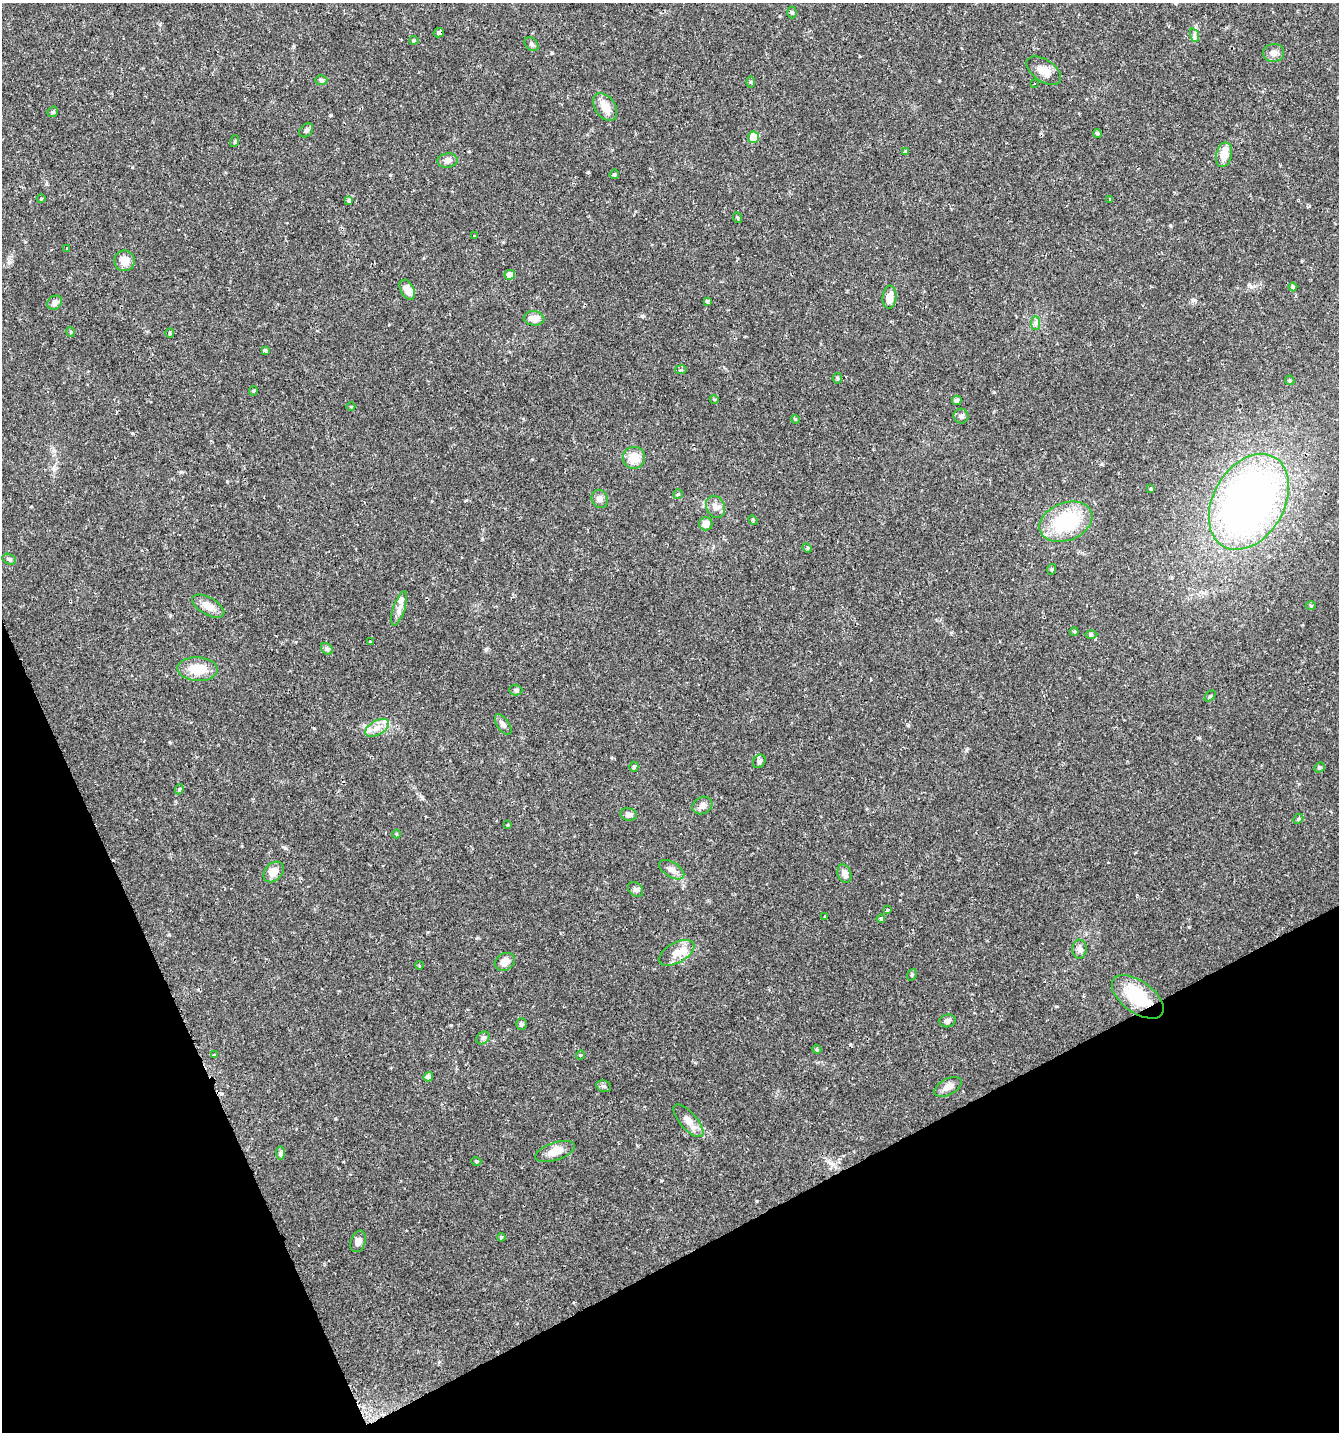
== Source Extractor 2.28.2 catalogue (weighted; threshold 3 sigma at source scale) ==
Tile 14 of 4 x 4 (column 2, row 4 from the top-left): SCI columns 1496-2832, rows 2-1431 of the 5606 x 5728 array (HDU 1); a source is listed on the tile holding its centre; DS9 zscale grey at full resolution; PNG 1341 x 1434 px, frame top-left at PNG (2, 3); each listed source drawn as its Kron ellipse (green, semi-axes under 4 px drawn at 4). Shown black and unused: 21% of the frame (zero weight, under 2 of 3 exposures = <1% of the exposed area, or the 3 px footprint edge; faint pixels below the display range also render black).
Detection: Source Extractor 2.28.2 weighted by HDU 2 'WHT'; one run over the whole footprint, this tile lists its part. Background 0.0336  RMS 0.0032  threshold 0.0143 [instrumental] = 3 sigma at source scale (4.5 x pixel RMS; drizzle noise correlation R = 1.50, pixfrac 1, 0.0396/0.0396 arcsec/px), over >= 5 px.
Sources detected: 110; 1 cosmic-ray / hot-pixel residue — neither listed nor drawn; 1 inside a brighter listed object's ellipse — not listed separately; the other 108 listed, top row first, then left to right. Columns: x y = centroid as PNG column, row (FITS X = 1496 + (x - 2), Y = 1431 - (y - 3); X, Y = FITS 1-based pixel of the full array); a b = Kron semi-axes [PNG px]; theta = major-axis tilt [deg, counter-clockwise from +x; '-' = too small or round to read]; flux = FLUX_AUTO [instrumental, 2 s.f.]
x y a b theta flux
792 12 6 5 - 0.57
439 33 5 4 - 0.8
1194 35 7 4 -71 0.66
414 40 4 4 - 0.39
532 44 8 5 -43 0.7
1274 53 10 9 - 1.6
1044 71 19 11 -34 3.6
321 80 6 5 - 0.53
750 82 5 3 - 0.36
1034 83 3 2 - 0.3
605 107 15 10 -55 4.1
53 112 6 5 - 0.42
306 130 8 6 46 0.74
1097 133 4 4 - 0.54
753 137 5 5 - 5.4
235 141 6 3 72 0.36
905 152 3 3 - 0.56
1224 155 12 7 77 4.6
447 161 10 7 8 1.5
614 174 5 5 - 0.49
41 199 4 3 - 0.27
1110 199 3 2 - 0.29
349 200 3 3 - 0.47
738 218 5 3 - 0.31
474 235 3 3 - 1.1
67 248 4 3 - 2.3
124 261 10 10 - 3.1
510 275 5 5 - 2.1
1293 287 4 4 - 0.42
407 290 11 6 -61 3.3
889 297 11 7 85 3.2
707 301 4 4 - 0.55
55 303 8 6 38 1.4
534 318 10 7 -5 3.2
1036 323 7 4 -90 0.74
71 332 5 3 - 0.3
170 333 5 4 - 0.34
265 350 3 3 - 1.1
681 370 6 3 10 0.42
837 378 5 4 - 0.42
1290 380 5 4 - 0.43
253 391 4 4 - 0.35
714 399 4 3 - 0.28
957 400 5 4 - 1
351 407 4 3 - 0.25
961 416 7 7 - 1.1
795 419 4 3 - 0.31
634 458 11 11 - 5.1
1151 489 4 3 - 0.31
678 494 5 4 - 0.42
600 499 9 8 - 1.3
1249 502 51 35 60 140
715 507 11 9 -65 1.8
753 520 5 4 - 0.34
1066 522 27 19 21 21
706 524 6 6 - 2
807 548 5 4 - 0.35
9 559 7 5 -23 0.76
1052 569 5 3 - 0.33
1311 605 5 3 - 0.31
208 606 18 8 -29 3.1
399 608 18 6 71 1.8
1074 632 4 4 - 0.36
1091 635 6 4 0 0.43
370 642 3 3 - 0.54
327 649 6 5 - 0.65
198 669 20 11 -4 6.8
516 690 6 5 - 0.61
1210 696 6 4 45 0.45
503 725 12 6 -57 0.99
377 728 13 7 30 2.4
759 761 7 6 - 0.88
634 767 5 4 - 0.55
1319 767 5 4 - 0.43
179 789 5 4 - 0.42
702 805 10 8 29 1.4
629 814 8 6 -10 1.2
1298 819 5 4 - 0.46
508 825 3 3 - 0.25
397 834 4 3 - 0.27
672 870 14 7 -32 1.7
274 872 11 8 47 2.9
844 874 9 6 -72 1.9
635 889 8 6 -44 0.89
887 910 3 3 - 0.39
825 917 3 3 - 0.29
881 919 4 4 - 0.4
1080 949 9 7 88 1.4
677 953 19 10 29 3.9
505 962 10 8 29 2.5
419 966 4 3 - 0.41
912 975 6 4 69 0.48
1138 997 30 16 -36 14
947 1021 8 6 15 0.96
521 1024 5 5 - 0.81
483 1038 7 5 42 0.76
817 1049 4 4 - 0.38
214 1055 4 3 - 0.25
580 1055 4 4 - 0.33
428 1077 5 4 - 1.3
604 1086 7 5 -21 0.69
948 1087 15 8 27 2.3
688 1121 20 8 -49 2.6
555 1151 21 9 18 4
281 1153 7 4 -90 0.61
476 1161 5 3 - 0.34
501 1237 4 3 - 0.32
358 1241 11 7 70 1.7
Overlapping masked pixels (flux is a lower limit): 2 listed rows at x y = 439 33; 1138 997
Unlisted compact peaks at least as high as the median listed source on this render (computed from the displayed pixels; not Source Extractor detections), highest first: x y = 331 115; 642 316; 588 172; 181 472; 757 1201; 132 433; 1193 300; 314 728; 1170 225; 482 539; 285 848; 1189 927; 486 649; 552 53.